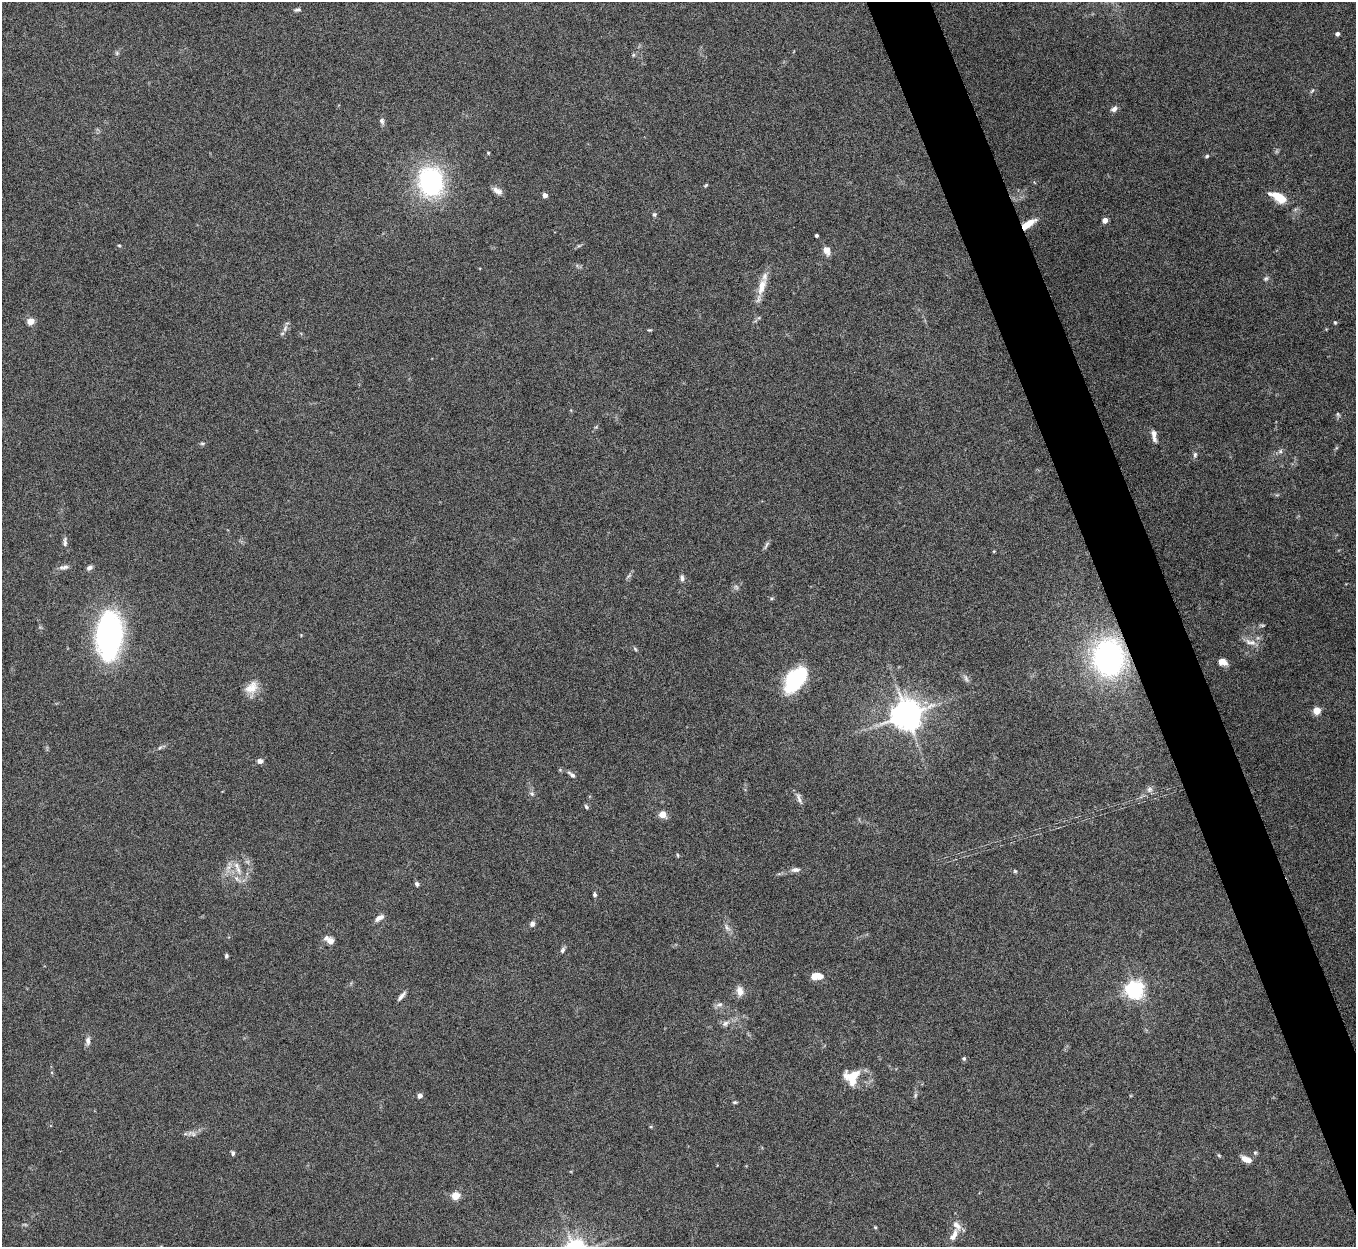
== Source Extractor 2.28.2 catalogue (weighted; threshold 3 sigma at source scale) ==
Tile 6 of 4 x 4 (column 2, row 2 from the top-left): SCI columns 1356-2709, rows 2641-3885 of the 5422 x 5406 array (HDU 1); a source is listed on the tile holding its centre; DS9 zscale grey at full resolution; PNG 1358 x 1249 px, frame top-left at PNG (2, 2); no overlay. Shown black and unused: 4% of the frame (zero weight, under 5 of 10 exposures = <1% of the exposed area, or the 3 px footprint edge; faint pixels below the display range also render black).
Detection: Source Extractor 2.28.2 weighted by HDU 2 'WHT'; one run over the whole footprint, this tile lists its part. Background 0.145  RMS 0.0057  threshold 0.0234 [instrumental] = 3 sigma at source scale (4.09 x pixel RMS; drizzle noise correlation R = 1.36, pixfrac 0.8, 0.05/0.05 arcsec/px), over >= 5 px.
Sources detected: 97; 3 too faint to see at this stretch — not listed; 4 inside a brighter listed object's ellipse — not listed separately; the other 90 listed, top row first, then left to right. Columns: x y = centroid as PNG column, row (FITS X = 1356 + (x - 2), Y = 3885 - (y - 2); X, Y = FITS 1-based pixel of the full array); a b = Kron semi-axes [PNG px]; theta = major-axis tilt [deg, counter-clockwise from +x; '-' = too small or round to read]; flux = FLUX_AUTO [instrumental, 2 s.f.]
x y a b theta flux
297 10 9 4 14 1.1
1337 34 4 4 - 1.9
117 53 6 5 - 0.9
633 55 6 4 71 0.72
1312 91 7 3 38 0.71
1114 109 8 6 33 2.2
382 121 8 6 -83 1.5
488 153 4 3 - 0.53
1207 156 5 4 - 0.76
431 181 24 20 -79 84
706 185 7 3 36 0.61
497 191 13 7 -32 2.9
545 195 4 4 - 3.4
1280 198 20 10 -22 9.3
654 214 5 5 - 1
1105 220 4 4 - 4.5
1028 224 17 6 34 8.6
816 235 3 3 - 1
119 245 5 3 - 0.54
827 250 11 8 -73 3.7
1266 278 7 6 - 1.1
762 287 25 9 72 8.3
31 321 5 4 - 12
1335 322 5 4 - 0.65
285 328 11 6 66 2.1
649 330 5 4 - 0.59
1338 415 8 4 -63 0.92
1154 433 11 7 88 2.5
202 443 6 4 6 0.8
1280 451 6 5 - 1.2
1195 455 9 5 83 1.4
65 542 14 5 84 1.8
766 545 13 4 60 1.3
64 567 14 6 6 2.1
89 568 8 5 25 1.7
682 578 9 5 -85 1.6
736 587 7 5 -45 1.2
771 599 6 4 0 0.7
1262 625 8 3 0 0.88
109 636 50 26 86 120
1251 642 18 8 -14 4.2
635 649 7 4 -46 0.77
1109 657 34 29 -85 130
1223 662 9 6 -21 3.6
966 678 11 5 -67 1.6
795 680 22 14 51 55
251 688 20 13 41 6.9
1316 710 5 5 - 14
906 715 9 9 - 980
160 748 6 4 43 0.87
260 761 8 6 -5 1.9
572 775 11 5 -40 1.7
1149 789 9 7 46 2.2
532 793 7 6 - 1.3
799 798 17 5 -68 2.3
586 807 6 4 -51 0.97
662 814 5 5 - 11
678 855 6 3 -87 0.56
236 865 11 7 -52 3.3
795 870 13 6 3 2.3
1015 871 5 4 - 0.65
237 879 13 6 -46 3.2
417 884 6 5 - 1.2
595 895 5 4 - 1.1
379 918 12 5 32 3.1
532 924 7 6 - 1.8
727 927 12 5 -58 2.2
330 940 9 5 -34 5.8
562 950 9 5 64 1.3
226 956 5 4 - 0.89
816 976 12 6 3 8.1
1135 990 6 6 - 250
740 991 11 8 -76 4.3
401 996 12 4 49 2.2
719 1004 10 6 10 1.8
725 1023 11 7 33 2.2
88 1041 11 6 90 2.3
964 1058 5 5 - 0.92
852 1076 27 15 12 11
915 1095 8 4 81 1
420 1096 6 5 - 1.9
734 1102 6 4 -1 0.73
193 1134 9 5 -33 1.6
233 1153 6 5 - 1
1255 1153 5 5 - 0.8
1219 1155 6 4 -31 0.69
1246 1159 13 7 -25 4.3
456 1196 5 4 - 19
875 1227 5 4 - 0.53
954 1235 20 8 62 5.3
Overlapping masked pixels (flux is a lower limit): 2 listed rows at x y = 1028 224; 1109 657